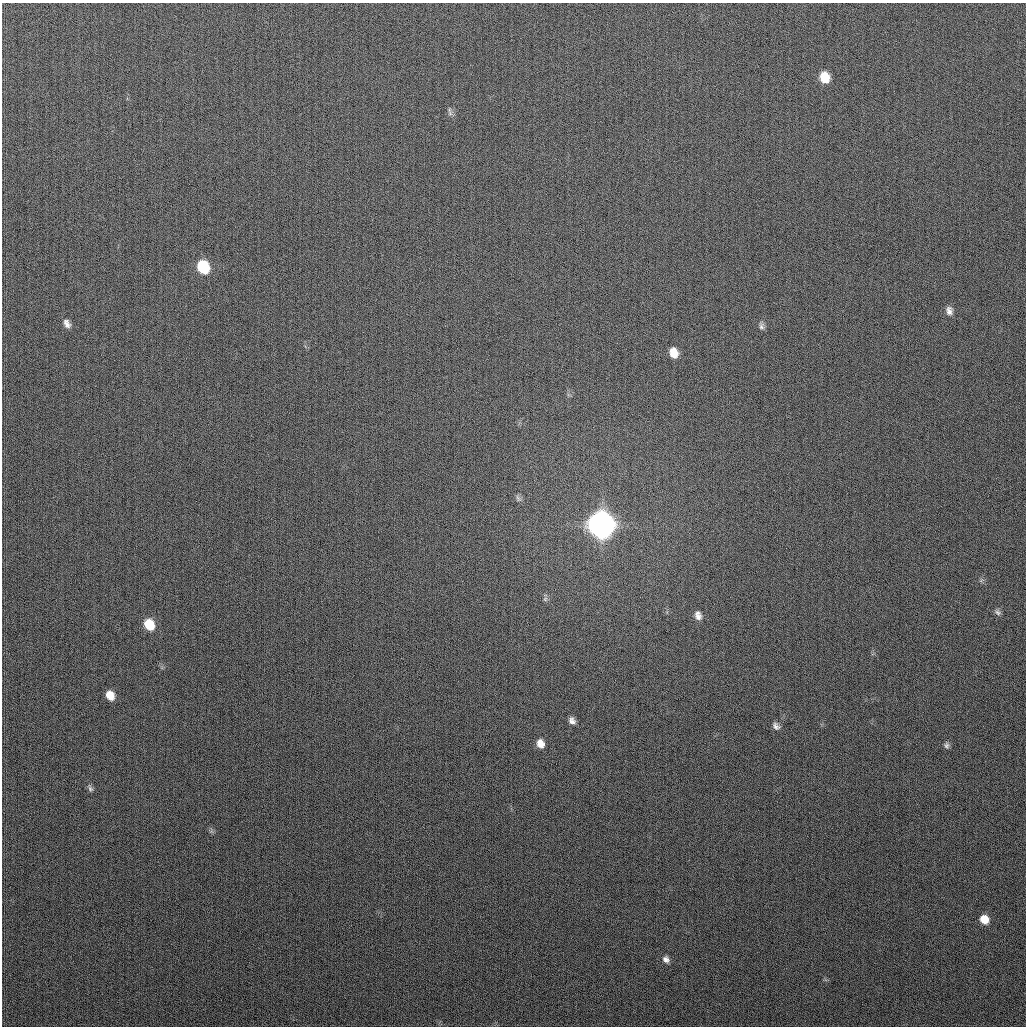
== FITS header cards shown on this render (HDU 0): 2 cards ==
NAXIS1  =                 1024
NAXIS2  =                 1024

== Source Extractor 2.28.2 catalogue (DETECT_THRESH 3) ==
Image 1024 x 1024 px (HDU 0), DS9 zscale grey, 1 PNG px = 1 image px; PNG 1028 x 1028 px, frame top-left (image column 1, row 1024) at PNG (2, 3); no overlay
Background 267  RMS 10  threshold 31.4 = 3 sigma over >= 5 px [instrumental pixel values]
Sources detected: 21; all 21 listed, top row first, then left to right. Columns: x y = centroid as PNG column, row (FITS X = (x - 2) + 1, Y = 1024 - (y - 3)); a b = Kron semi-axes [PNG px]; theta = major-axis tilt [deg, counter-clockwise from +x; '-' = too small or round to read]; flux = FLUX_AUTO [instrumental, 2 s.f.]
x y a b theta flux
825 77 11 9 -77 1.4e+04
450 112 13 5 -81 2.0e+03
203 267 11 9 -66 3.4e+04
949 311 11 8 -77 3.7e+03
67 324 12 8 -61 3.7e+03
761 326 10 7 -81 2.4e+03
674 353 11 8 -71 9.0e+03
518 498 10 5 -55 1.8e+03
601 525 12 10 -68 1.2e+06
545 599 7 5 46 1.3e+03
998 612 9 6 -44 2.0e+03
698 615 12 8 -73 4.6e+03
149 624 11 8 -60 1.8e+04
110 695 9 7 -61 8.6e+03
572 721 8 6 -52 3.2e+03
776 726 10 7 -45 2.8e+03
540 744 9 7 -69 5.7e+03
947 745 8 6 -87 1.9e+03
90 788 11 5 -63 2.0e+03
984 919 8 7 - 1.1e+04
666 959 9 8 - 3.3e+03